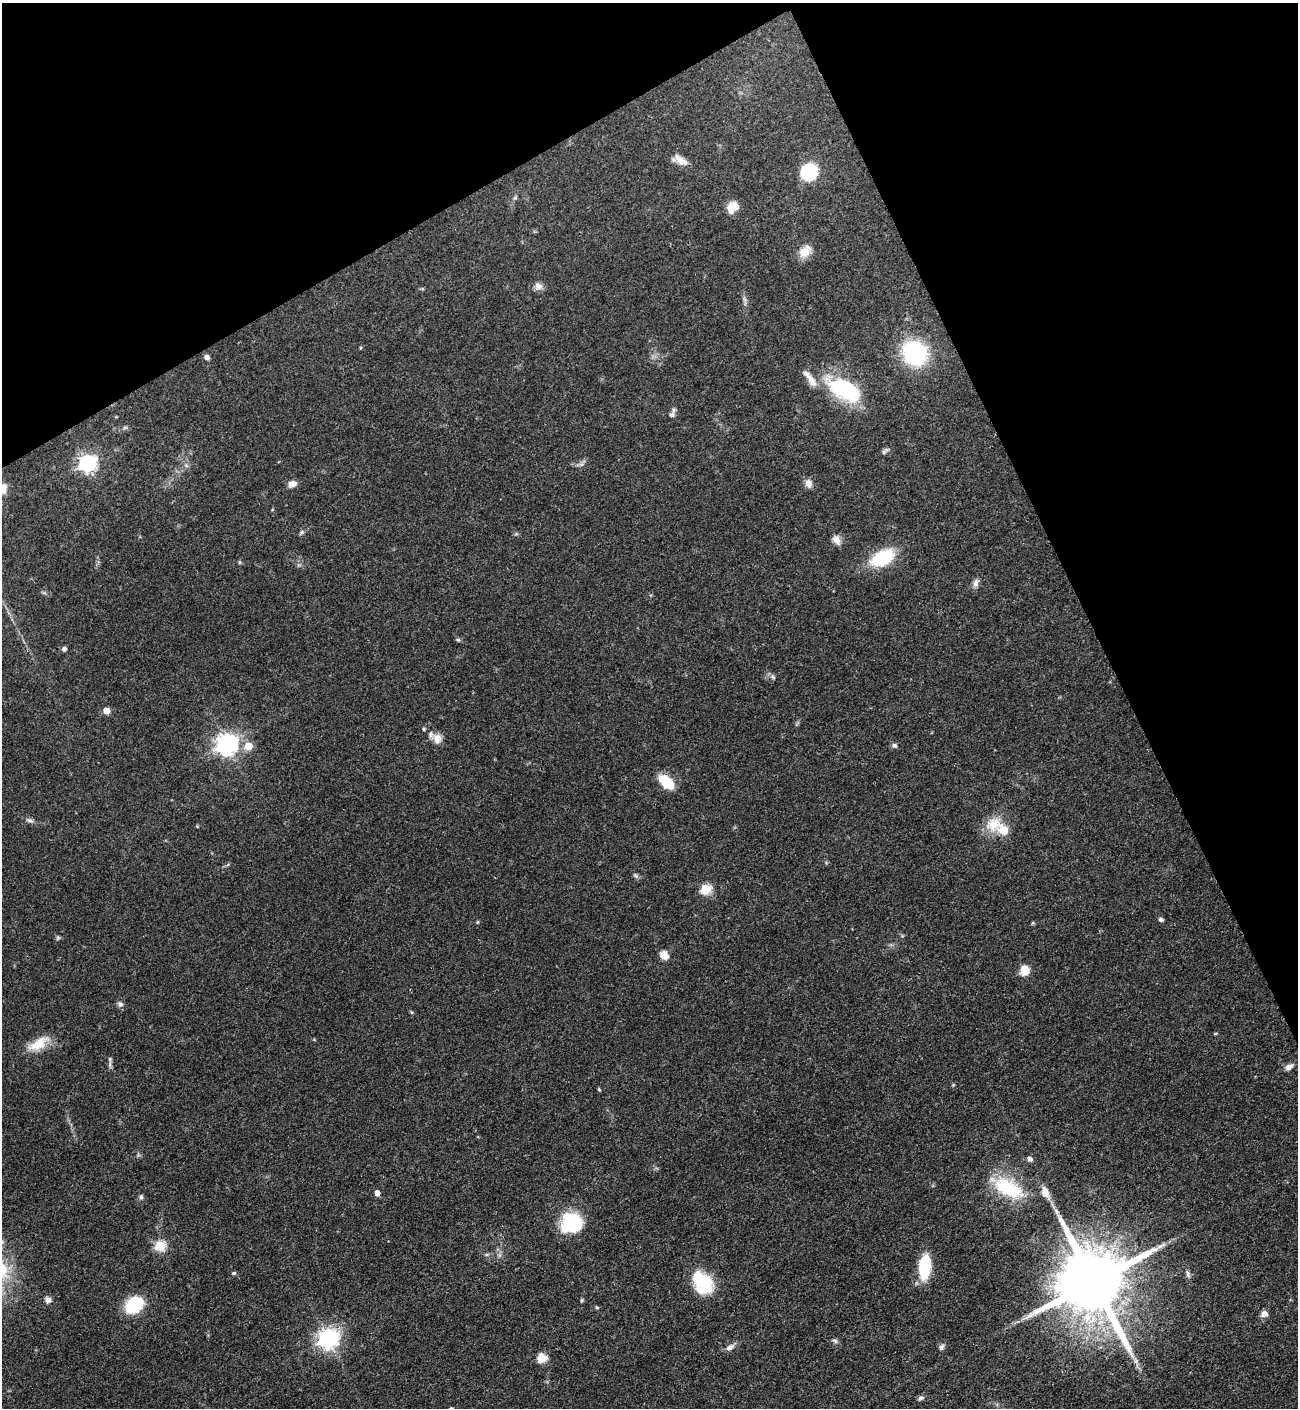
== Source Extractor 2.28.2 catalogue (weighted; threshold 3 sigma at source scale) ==
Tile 3 of 4 x 4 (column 3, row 1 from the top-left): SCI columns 2973-4268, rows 4316-5721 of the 5807 x 5820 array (HDU 1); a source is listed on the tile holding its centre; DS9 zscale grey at full resolution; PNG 1300 x 1410 px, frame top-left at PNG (2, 3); no overlay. Shown black and unused: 25% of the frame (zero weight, under 3 of 4 exposures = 9% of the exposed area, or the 3 px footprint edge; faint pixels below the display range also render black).
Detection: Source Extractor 2.28.2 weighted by HDU 2 'WHT'; one run over the whole footprint, this tile lists its part. Background 0.0416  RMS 0.0055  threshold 0.025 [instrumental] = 3 sigma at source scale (4.5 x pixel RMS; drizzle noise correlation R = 1.50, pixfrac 1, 0.05/0.05 arcsec/px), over >= 5 px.
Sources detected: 75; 1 inside a brighter listed object's ellipse — not listed separately; the other 74 listed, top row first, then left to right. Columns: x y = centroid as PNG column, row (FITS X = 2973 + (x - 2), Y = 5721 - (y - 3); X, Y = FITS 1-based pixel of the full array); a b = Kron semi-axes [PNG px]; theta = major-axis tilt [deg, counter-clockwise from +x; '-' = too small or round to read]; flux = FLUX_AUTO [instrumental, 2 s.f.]
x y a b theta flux
681 160 21 8 -35 4.7
809 172 14 13 - 32
515 198 6 4 19 0.74
735 206 13 10 -36 5.2
805 251 19 12 47 6.5
538 286 11 9 -13 3
360 348 5 3 - 0.58
915 353 16 15 - 77
207 357 6 6 - 2
811 380 22 8 -58 5.3
845 390 37 18 -33 51
672 414 7 6 - 1.7
884 452 11 5 46 1.4
87 463 7 6 - 200
581 464 7 4 -18 1.1
186 465 7 4 -19 0.95
808 483 10 8 -76 3.4
292 484 9 6 23 4.4
2 489 10 9 - 5.5
302 532 6 5 - 0.99
837 540 13 9 -56 3.5
883 558 21 12 27 34
240 562 6 4 -90 0.66
976 583 11 7 71 2.4
458 640 5 5 - 0.82
64 649 5 5 - 1.8
773 677 8 5 -41 1.4
106 711 5 5 - 7
424 729 4 4 - 0.77
437 738 14 12 -76 4.5
226 744 8 7 - 370
894 745 7 6 - 1.3
248 746 5 5 - 14
666 782 20 11 -44 12
29 820 10 6 -25 1.8
994 824 21 17 34 12
1003 830 6 6 - 16
636 876 8 4 -32 1.1
706 889 5 5 - 35
1161 919 6 5 - 1.2
477 922 4 4 - 0.65
58 938 6 5 - 0.82
664 955 11 8 -49 4.4
1024 970 10 9 - 7.3
120 1004 8 6 -37 1.7
38 1044 28 13 30 11
110 1065 11 4 88 1.5
1289 1067 10 7 34 2.6
953 1085 4 4 - 0.61
599 1089 4 4 - 0.54
1030 1159 6 5 - 2
1008 1188 39 19 -27 31
1045 1192 15 9 -70 4.9
377 1193 5 4 - 3.8
141 1197 7 5 -88 1.2
1056 1211 10 5 -63 2
571 1222 20 19 - 35
160 1246 5 5 - 34
924 1267 22 10 84 29
234 1273 5 4 - 0.78
1188 1274 10 5 -72 1.5
1093 1282 21 16 -62 7100
703 1283 28 19 -52 25
48 1300 8 7 - 2.5
582 1300 5 4 - 0.67
134 1305 16 12 43 31
1264 1314 8 7 - 3.1
328 1339 7 7 - 300
835 1341 8 5 -29 1.2
730 1347 12 7 30 2.7
941 1347 9 6 58 1.5
542 1358 12 11 - 5.3
1136 1361 8 4 54 1
920 1398 7 6 - 1.4
Isophote crosses this tile's border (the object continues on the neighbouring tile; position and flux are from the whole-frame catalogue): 1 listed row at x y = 2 489